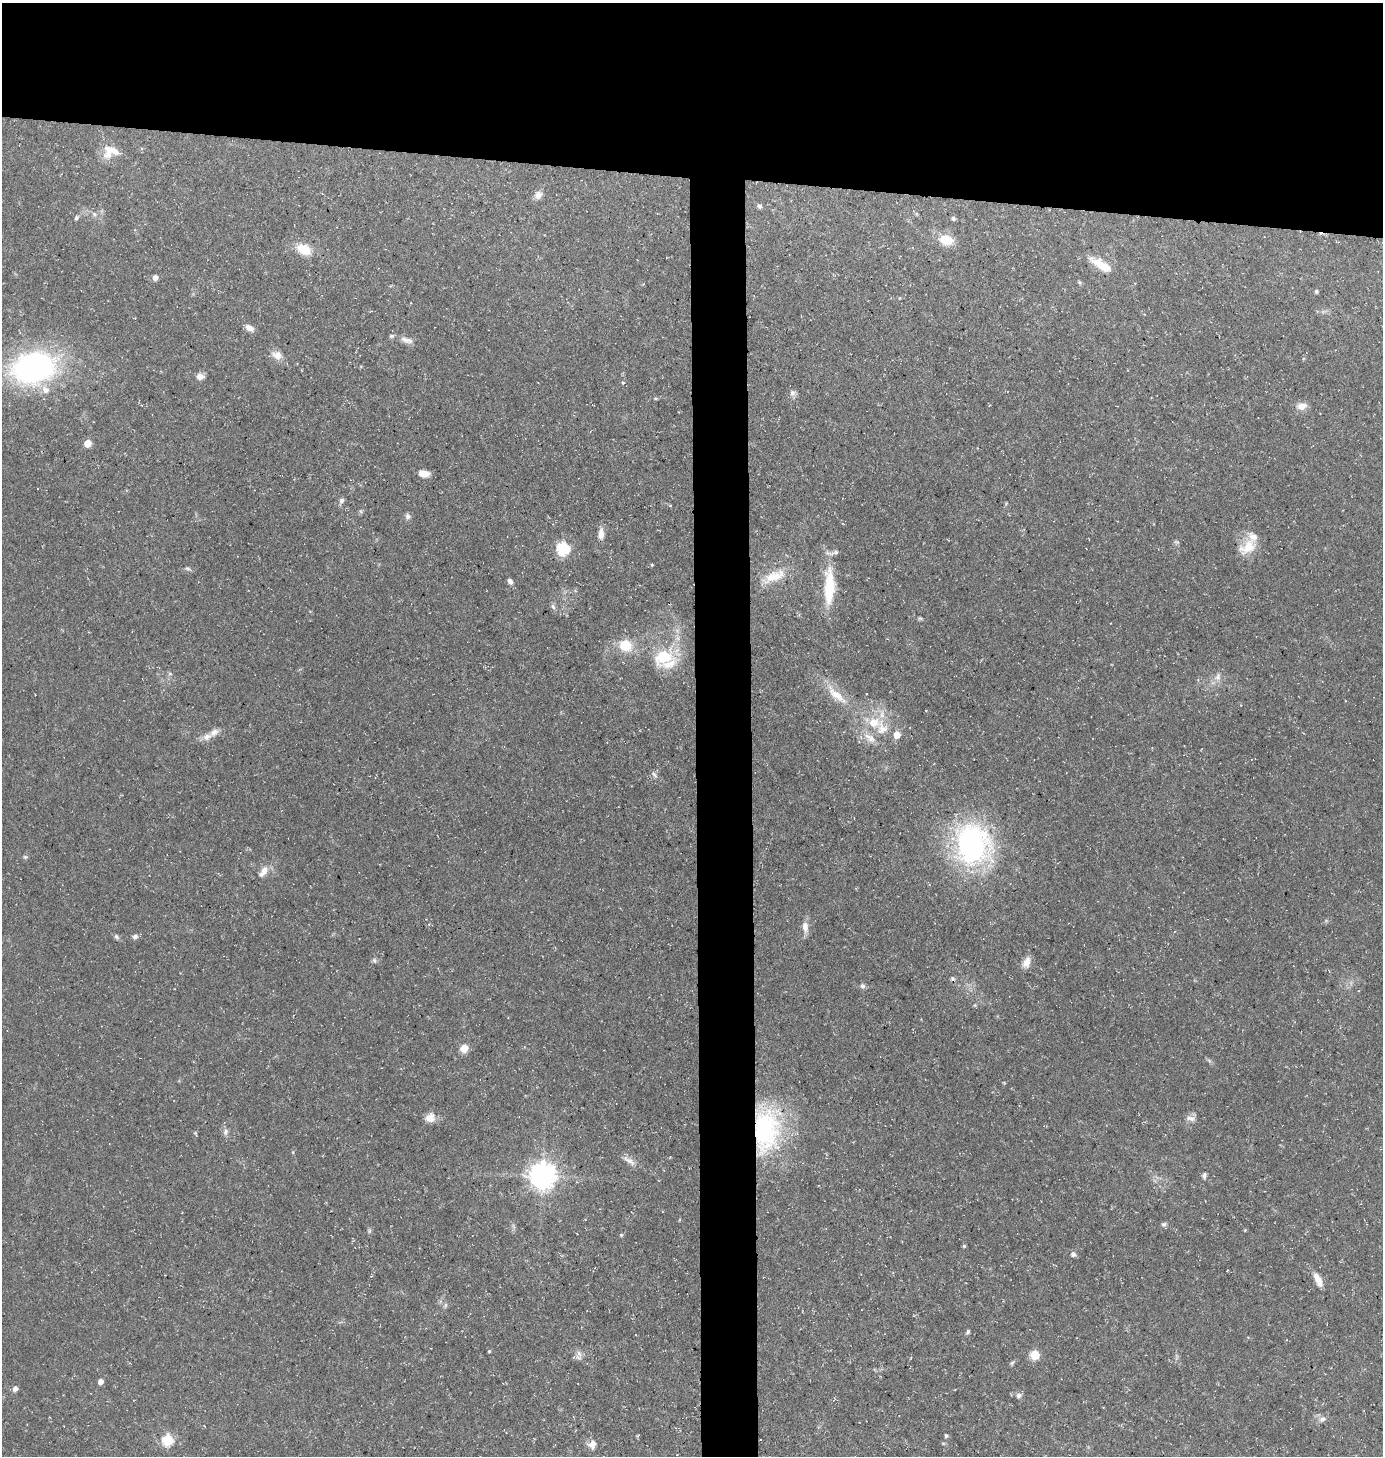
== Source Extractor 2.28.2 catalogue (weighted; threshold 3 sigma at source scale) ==
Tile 2 of 3 x 3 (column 2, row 1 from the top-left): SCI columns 1482-2862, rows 2908-4361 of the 4388 x 4361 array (HDU 1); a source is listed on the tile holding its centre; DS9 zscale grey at full resolution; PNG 1385 x 1458 px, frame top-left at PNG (2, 3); no overlay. Shown black and unused: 16% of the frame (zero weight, under 3 of 5 exposures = <1% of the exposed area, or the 3 px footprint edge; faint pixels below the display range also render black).
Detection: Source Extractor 2.28.2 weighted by HDU 2 'WHT'; one run over the whole footprint, this tile lists its part. Background 0.15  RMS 0.0054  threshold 0.0244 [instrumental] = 3 sigma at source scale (4.5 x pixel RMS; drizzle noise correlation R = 1.50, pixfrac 1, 0.05/0.05 arcsec/px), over >= 5 px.
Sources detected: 91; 1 cosmic-ray / hot-pixel residue — not listed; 9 inside a brighter listed object's ellipse — not listed separately; the other 81 listed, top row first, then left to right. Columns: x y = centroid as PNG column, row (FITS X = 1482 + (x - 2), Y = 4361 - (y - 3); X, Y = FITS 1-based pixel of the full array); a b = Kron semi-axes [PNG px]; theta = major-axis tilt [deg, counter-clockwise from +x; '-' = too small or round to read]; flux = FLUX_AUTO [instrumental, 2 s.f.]
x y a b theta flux
112 150 25 8 -22 6.4
538 195 12 8 66 3
760 206 6 6 - 1.2
94 214 7 4 -46 1.3
76 218 6 5 - 1.1
953 219 8 4 -65 1.1
946 240 14 9 -10 12
304 249 20 12 -24 10
1101 265 29 10 -32 11
155 277 5 5 - 3
1079 282 6 4 -71 0.72
1316 291 5 4 - 0.8
249 328 11 6 -31 3.3
407 340 20 7 -14 3.8
277 355 14 11 -26 4.4
33 368 30 21 12 200
200 376 9 7 6 3
623 382 6 3 -8 0.61
45 390 10 9 - 4.4
792 393 8 7 - 2.1
1302 406 13 9 4 4.3
87 443 5 5 - 9
424 473 11 6 -8 5.1
341 501 9 6 59 1.5
408 516 8 7 - 1.6
601 534 16 7 87 3.8
1176 542 8 4 -9 0.82
1248 547 25 15 35 11
563 549 6 6 - 71
652 565 4 3 - 0.51
187 568 8 5 -7 1.1
774 576 33 13 22 12
510 581 7 5 -59 2
829 587 48 13 88 23
553 607 9 5 -63 1.4
920 618 7 4 0 0.78
625 645 13 11 -6 14
663 657 30 21 26 23
1218 677 12 7 76 3.1
836 695 39 10 -42 13
874 722 18 15 0 13
897 735 5 5 - 8.5
207 737 14 8 20 4
870 738 18 9 -38 5.8
654 775 10 5 -52 1.5
972 845 38 31 -82 140
25 857 6 5 - 0.82
264 870 13 9 72 4
805 927 14 8 -85 4.2
135 936 7 6 - 1.8
116 937 7 5 -51 1.3
374 960 7 6 - 1.1
1026 962 15 8 67 4.3
863 986 7 7 - 1.5
975 1005 6 4 71 0.64
464 1048 9 8 - 4.9
430 1118 13 11 52 4.6
1191 1118 14 7 -9 2.7
766 1130 55 32 89 74
225 1131 9 6 72 2
629 1161 19 6 -32 3.2
542 1175 8 8 - 630
1204 1176 7 5 82 1.5
1164 1224 7 6 - 1.3
369 1231 6 4 72 0.86
964 1246 4 4 - 0.79
1073 1254 6 5 - 2
1318 1280 18 7 -62 5.2
445 1305 7 4 89 1
968 1332 6 5 - 0.94
489 1351 4 3 - 0.59
579 1354 10 6 -62 2.4
1035 1355 5 5 - 26
1012 1363 6 5 - 0.94
100 1381 4 4 - 3.8
15 1388 6 6 - 2.1
1019 1395 7 7 - 1.8
1322 1419 10 7 18 2.4
946 1435 4 4 - 1.1
168 1440 6 5 - 45
592 1444 12 10 83 3.8
Overlapping masked pixels (flux is a lower limit): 1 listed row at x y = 766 1130